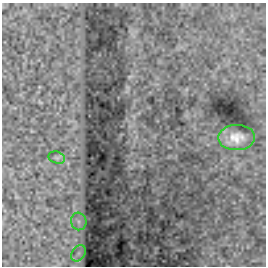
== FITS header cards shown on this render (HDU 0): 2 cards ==
NAXIS1  =                  264
NAXIS2  =                  264

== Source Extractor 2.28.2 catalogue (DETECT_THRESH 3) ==
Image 264 x 264 px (HDU 0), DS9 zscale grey, 1 PNG px = 1 image px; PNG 268 x 268 px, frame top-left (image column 1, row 264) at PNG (2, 3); each listed source drawn as its Kron ellipse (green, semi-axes under 4 px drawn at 4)
Background 5.15e-33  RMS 1.7e-32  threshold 5.12e-32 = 3 sigma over >= 5 px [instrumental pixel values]
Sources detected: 4; all 4 listed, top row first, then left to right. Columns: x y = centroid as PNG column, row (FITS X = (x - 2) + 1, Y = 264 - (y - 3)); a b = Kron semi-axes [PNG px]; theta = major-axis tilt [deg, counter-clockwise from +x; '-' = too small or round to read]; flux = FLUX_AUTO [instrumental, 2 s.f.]
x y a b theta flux
237 138 18 12 1 1.7e-29
57 158 8 6 -17 2.7e-30
79 221 9 7 -73 5.0e-30
78 253 9 6 56 5.0e-30